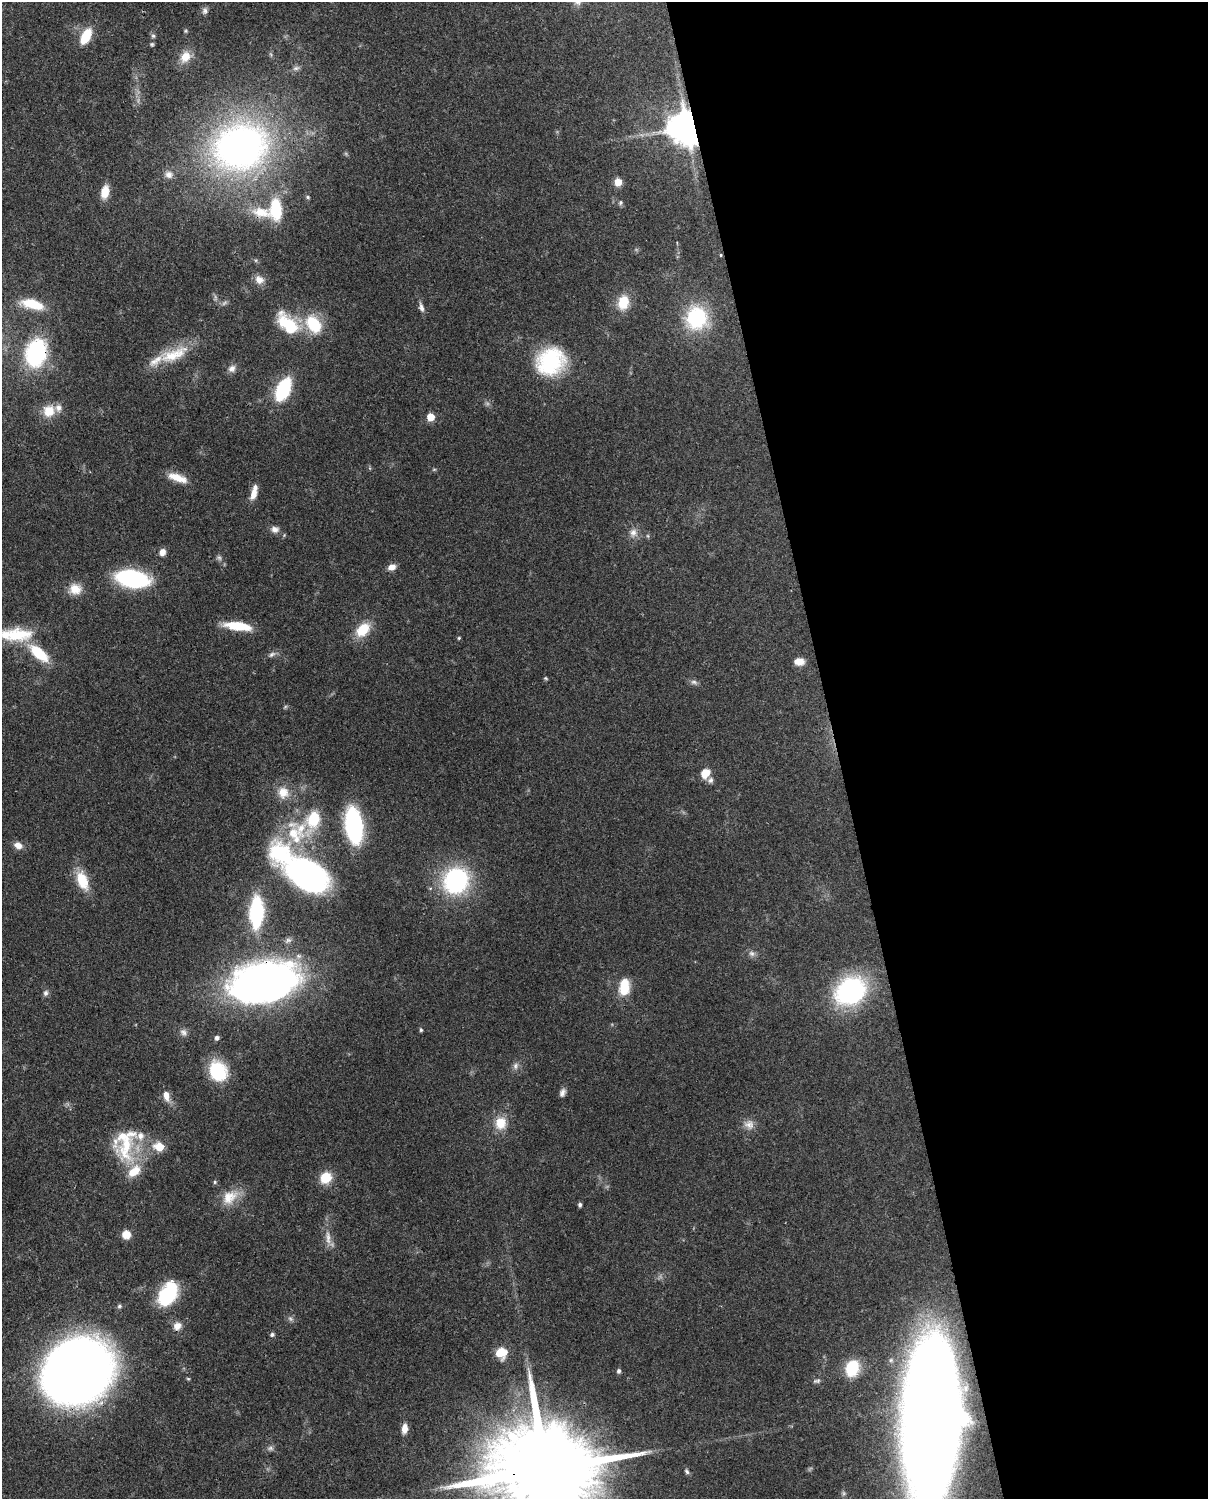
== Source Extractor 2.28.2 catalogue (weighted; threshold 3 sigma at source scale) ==
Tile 8 of 4 x 3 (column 4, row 2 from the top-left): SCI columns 3707-4912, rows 1652-3148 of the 5001 x 4912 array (HDU 1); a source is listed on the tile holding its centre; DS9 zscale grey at full resolution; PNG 1210 x 1501 px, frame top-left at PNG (2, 2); no overlay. Shown black and unused: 31% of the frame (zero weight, under 3 of 4 exposures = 7% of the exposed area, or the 3 px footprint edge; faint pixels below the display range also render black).
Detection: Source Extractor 2.28.2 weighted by HDU 2 'WHT'; one run over the whole footprint, this tile lists its part. Background 0.114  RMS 0.0043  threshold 0.0195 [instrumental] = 3 sigma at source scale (4.5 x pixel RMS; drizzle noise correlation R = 1.50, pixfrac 1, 0.05/0.05 arcsec/px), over >= 5 px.
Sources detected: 114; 2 too faint to see at this stretch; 2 inside a brighter object's white glare — not listed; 11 inside a brighter listed object's ellipse — not listed separately; the other 99 listed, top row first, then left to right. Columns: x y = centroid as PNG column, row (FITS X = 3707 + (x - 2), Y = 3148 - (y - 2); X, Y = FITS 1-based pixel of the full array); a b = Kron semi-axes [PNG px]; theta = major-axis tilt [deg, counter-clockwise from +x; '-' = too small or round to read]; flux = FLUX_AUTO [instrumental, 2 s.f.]
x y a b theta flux
205 11 9 7 76 1.6
185 31 5 5 - 0.57
86 36 14 7 63 14
153 36 7 5 -88 0.93
152 44 5 5 - 0.67
185 57 15 12 54 6.6
296 68 10 6 15 1.5
686 127 10 9 - 1100
240 147 51 42 21 210
169 174 11 10 - 2.7
618 182 5 5 - 10
105 192 14 8 77 6.4
308 197 5 4 - 0.57
620 202 6 6 - 0.88
276 209 26 14 -87 17
261 212 29 13 -11 10
721 255 3 3 - 0.4
259 280 13 10 -31 3.6
623 302 18 13 79 9.5
33 304 25 10 -14 13
421 307 12 6 -72 1.9
696 318 31 29 -88 28
288 323 31 16 -37 19
313 324 20 13 -56 19
36 353 24 17 77 50
174 354 46 16 21 15
551 361 25 22 32 47
232 368 11 9 45 2.3
283 389 15 8 65 47
49 411 15 14 - 8.2
431 417 5 5 - 11
434 469 6 4 1 0.51
177 478 24 8 -19 6.7
254 494 15 7 71 4.1
275 529 10 8 -5 2.3
633 533 13 10 78 3.2
648 536 6 4 -71 0.55
162 552 8 7 - 2.5
392 567 9 7 23 2.9
132 579 25 13 -12 62
75 589 15 13 -2 6
238 626 30 9 -7 13
363 630 18 12 47 11
17 635 35 16 3 18
459 638 4 4 - 0.47
39 653 25 11 -40 15
272 654 11 6 29 1.6
799 661 11 8 -1 4.1
546 678 6 4 -22 0.53
694 682 10 6 -8 1.4
705 773 10 8 56 5.9
710 780 8 7 - 1.4
283 793 17 15 -66 6.6
314 819 28 16 64 18
354 825 23 11 -82 84
293 833 36 15 -82 17
18 845 10 7 -26 3.3
305 872 49 20 -37 180
82 880 21 11 -69 12
456 881 25 23 69 56
256 912 20 9 88 59
752 953 9 7 -43 1.6
264 982 47 27 12 310
624 987 18 11 85 11
850 991 24 20 33 80
46 993 8 7 - 1.3
421 1030 5 4 - 0.69
183 1032 11 8 -50 2
217 1038 5 5 - 1.5
515 1066 10 7 71 1.8
218 1071 20 16 -62 24
562 1093 10 6 66 1.9
166 1096 14 8 -76 3.9
501 1123 13 12 - 8.5
749 1124 14 11 -11 3.5
126 1144 53 19 81 23
159 1147 6 5 - 14
326 1178 10 9 - 13
215 1182 5 5 - 0.64
229 1197 24 17 38 9.1
580 1205 5 4 - 0.98
126 1234 8 7 - 5.7
328 1238 21 7 -85 3.7
167 1295 25 15 59 29
119 1306 6 5 - 0.88
290 1319 8 6 -22 1.2
177 1326 12 10 32 3.2
272 1334 6 5 - 1
501 1353 10 9 - 9.9
852 1368 18 14 67 18
77 1370 47 39 33 720
619 1371 6 5 - 0.97
188 1379 6 3 -2 0.46
817 1381 10 5 13 1
931 1417 106 46 -88 750
404 1428 11 6 83 3.5
270 1448 8 6 0 1.2
546 1470 46 21 7 14000
687 1471 8 5 -59 0.97
Overlapping masked pixels (flux is a lower limit): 7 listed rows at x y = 686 127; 721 255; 36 353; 264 982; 77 1370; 931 1417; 546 1470
Isophote crosses this tile's border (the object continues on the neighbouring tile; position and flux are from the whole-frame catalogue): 2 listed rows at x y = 931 1417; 546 1470